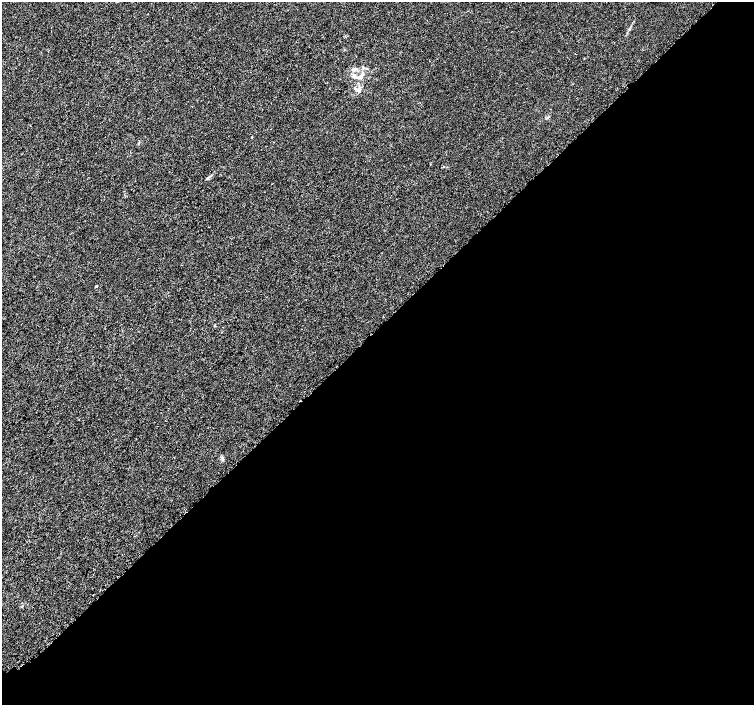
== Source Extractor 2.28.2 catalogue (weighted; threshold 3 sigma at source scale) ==
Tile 12 of 4 x 4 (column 4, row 3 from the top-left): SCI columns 4544-6047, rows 1603-3007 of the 6096 x 6087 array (HDU 1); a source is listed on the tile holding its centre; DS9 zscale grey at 2 x 2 block average (1 PNG px = mean of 2 x 2 image px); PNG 756 x 707 px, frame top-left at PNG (2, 2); no overlay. Shown black and unused: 53% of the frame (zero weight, under 3 of 5 exposures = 3% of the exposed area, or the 3 px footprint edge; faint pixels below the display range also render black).
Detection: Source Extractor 2.28.2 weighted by HDU 2 'WHT'; one run over the whole footprint, this tile lists its part. Background 3.81e-05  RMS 0.0014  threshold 0.00625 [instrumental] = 3 sigma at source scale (4.5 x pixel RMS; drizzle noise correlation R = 1.50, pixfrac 1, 0.0396/0.0396 arcsec/px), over >= 5 px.
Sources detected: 6; all 6 listed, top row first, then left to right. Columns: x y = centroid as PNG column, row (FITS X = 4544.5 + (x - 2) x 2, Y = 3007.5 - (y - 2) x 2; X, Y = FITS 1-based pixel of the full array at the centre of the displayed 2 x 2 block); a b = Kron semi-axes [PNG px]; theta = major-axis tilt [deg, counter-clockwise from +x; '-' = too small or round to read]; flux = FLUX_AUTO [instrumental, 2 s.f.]
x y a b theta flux
354 76 6 5 - 1.2
361 76 10 4 47 1.5
358 89 9 5 -15 1.3
208 178 5 2 - 0.44
96 286 3 2 - 0.37
214 325 3 2 - 0.28